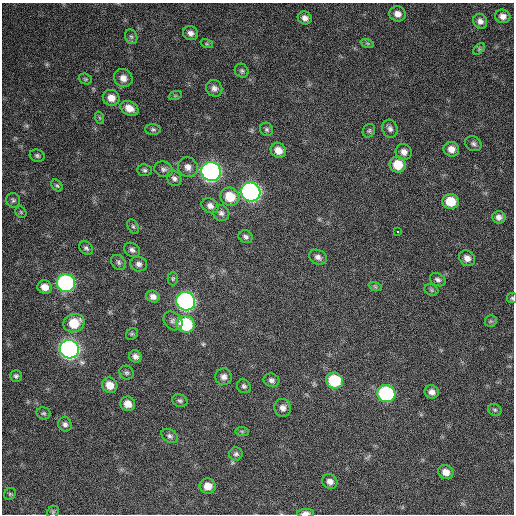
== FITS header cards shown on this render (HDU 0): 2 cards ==
NAXIS1  =                  512 / Axis length
NAXIS2  =                  512 / Axis length

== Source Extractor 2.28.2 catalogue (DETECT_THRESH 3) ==
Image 512 x 512 px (HDU 0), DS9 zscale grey, 1 PNG px = 1 image px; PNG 516 x 516 px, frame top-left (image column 1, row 512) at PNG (2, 3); each listed source drawn as its Kron ellipse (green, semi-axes under 4 px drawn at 4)
Background 639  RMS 25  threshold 75.5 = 3 sigma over >= 5 px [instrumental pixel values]
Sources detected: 90; all 90 listed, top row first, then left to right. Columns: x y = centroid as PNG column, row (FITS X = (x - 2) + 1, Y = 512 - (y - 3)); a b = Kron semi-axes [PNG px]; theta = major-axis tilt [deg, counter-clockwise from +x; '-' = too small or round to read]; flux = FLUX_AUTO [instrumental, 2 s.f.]
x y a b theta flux
398 14 8 7 - 11000
503 16 8 6 -14 9100
305 18 7 6 - 8600
480 21 8 6 -58 7900
191 33 7 7 - 7100
131 37 8 6 -66 3700
367 43 7 4 -18 2900
207 44 6 4 -18 2400
479 49 7 4 46 2700
242 71 7 6 - 3800
123 78 10 8 -38 12000
85 79 7 5 -20 2600
214 88 8 8 - 7800
175 96 7 4 19 2400
111 98 8 7 - 16000
129 108 9 6 -26 16000
100 118 6 4 -71 2300
153 129 7 5 -2 3500
267 129 7 6 - 3600
390 129 9 7 -75 6800
369 131 7 6 - 3400
473 144 9 7 -30 5200
451 149 8 7 - 13000
278 150 8 7 - 15000
404 152 8 7 - 10000
37 156 7 6 - 3700
398 165 8 7 - 34000
188 167 10 9 - 11000
163 169 9 7 -19 6100
144 170 7 6 - 3900
211 171 10 9 - 760000
174 178 8 6 -54 5900
57 185 7 4 -48 2800
251 192 10 9 - 770000
230 197 10 9 - 39000
13 200 7 6 - 4000
451 201 8 7 - 37000
210 206 9 7 -29 8600
21 212 6 5 - 2400
221 213 8 7 - 6300
499 217 7 6 - 7700
133 226 8 5 -62 3100
398 231 3 2 - 2500
246 237 7 6 - 4700
86 248 7 6 - 4400
132 250 8 6 -35 5500
318 257 9 7 -27 7100
467 258 8 7 - 9600
119 262 8 6 -49 4700
139 264 8 7 - 6300
173 279 7 5 89 2700
438 280 8 6 -29 5100
66 283 9 8 - 400000
375 286 7 4 -20 2800
45 287 7 6 - 14000
431 290 7 5 -23 2800
153 297 7 5 -25 7700
512 298 5 5 - 2400
186 301 9 9 - 620000
173 321 10 8 -43 7200
491 321 6 6 - 2800
74 323 10 9 - 40000
186 324 9 8 - 110000
132 334 6 5 - 2800
69 349 10 9 - 910000
135 356 6 6 - 6400
127 373 7 6 - 3700
16 376 6 6 - 3900
224 377 8 8 - 7900
271 380 8 6 -18 5600
334 381 8 8 - 83000
110 385 8 7 - 19000
244 386 7 6 - 3900
432 392 7 6 - 8900
386 394 9 8 - 230000
180 401 8 6 -23 4000
128 404 7 7 - 15000
283 408 9 8 - 8800
495 410 7 5 -26 3500
44 413 7 6 - 2900
65 424 7 6 - 5300
242 431 7 4 -1 3000
170 436 9 6 -34 4800
236 454 6 6 - 4100
446 472 8 7 - 14000
330 481 8 7 - 8800
208 486 8 7 - 17000
10 494 6 5 - 2700
53 512 6 5 - 2600
305 513 8 4 2 8400
At the frame edge (FLAGS 8, measured only in part): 2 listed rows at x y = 512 298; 305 513